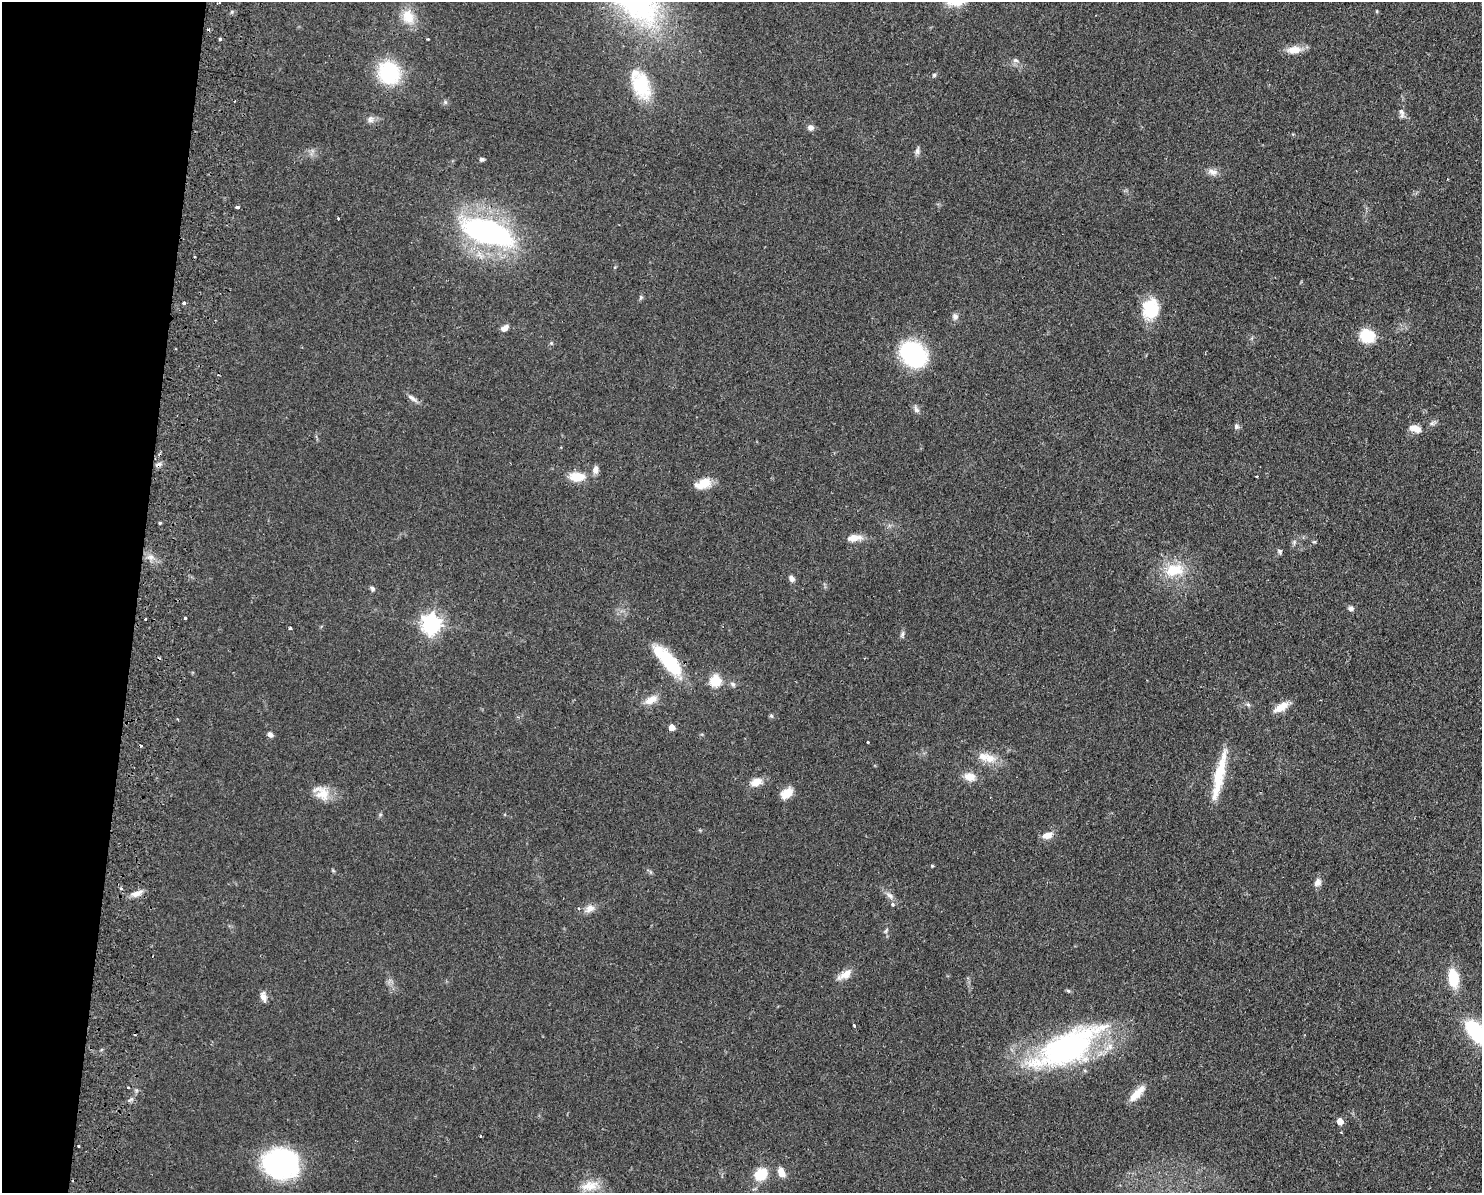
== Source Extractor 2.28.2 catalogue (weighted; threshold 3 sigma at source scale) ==
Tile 7 of 3 x 4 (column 1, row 3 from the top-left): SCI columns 173-1652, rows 1201-2391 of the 4899 x 4783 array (HDU 1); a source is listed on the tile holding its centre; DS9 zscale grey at full resolution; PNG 1484 x 1195 px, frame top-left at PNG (2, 2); no overlay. Shown black and unused: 9% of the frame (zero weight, under 2 of 3 exposures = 3% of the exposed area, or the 3 px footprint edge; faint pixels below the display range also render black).
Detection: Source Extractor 2.28.2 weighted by HDU 2 'WHT'; one run over the whole footprint, this tile lists its part. Background 0.0673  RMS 0.0058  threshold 0.0261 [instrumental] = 3 sigma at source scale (4.5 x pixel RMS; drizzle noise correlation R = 1.50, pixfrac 1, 0.05/0.05 arcsec/px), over >= 5 px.
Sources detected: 100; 1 inside a brighter object's white glare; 7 cosmic-ray / hot-pixel residue — not listed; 2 inside a brighter listed object's ellipse — not listed separately; the other 90 listed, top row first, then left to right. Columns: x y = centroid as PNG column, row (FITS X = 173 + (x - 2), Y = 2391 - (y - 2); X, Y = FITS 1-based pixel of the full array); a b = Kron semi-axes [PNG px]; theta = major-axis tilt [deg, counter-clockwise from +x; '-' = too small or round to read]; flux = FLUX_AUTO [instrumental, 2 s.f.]
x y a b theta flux
217 3 4 2 - 0.86
1377 11 5 3 - 0.51
408 17 21 15 -68 11
220 39 3 3 - 1.8
428 39 3 3 - 0.61
1294 50 20 10 5 6.8
1015 60 7 5 -15 1.6
389 73 19 17 -59 47
934 75 5 5 - 0.84
641 85 30 16 -68 32
1402 113 15 6 -76 2.6
370 119 9 8 - 2.3
811 128 8 7 - 2.3
917 151 10 6 83 1.8
481 159 6 5 - 1.3
1213 172 14 8 -13 3.6
237 207 4 3 - 2.2
488 232 54 23 -17 130
641 297 7 5 72 1
184 303 4 3 - 1.2
1151 308 24 19 75 20
955 316 8 7 - 2
504 328 9 6 35 3.1
1367 336 12 11 - 22
551 343 5 5 - 0.7
913 354 27 21 -41 60
412 398 17 5 -35 2.7
916 409 11 6 -65 2
1432 424 7 4 -19 1.1
1236 427 8 7 - 1.5
1415 429 16 9 -19 5
158 465 8 6 33 2
595 469 11 7 88 2.7
577 477 20 11 1 10
1257 477 2 2 - 0.61
704 483 20 12 25 8.2
160 523 4 3 - 0.73
854 538 20 8 7 5.7
1294 542 5 5 - 1.1
1314 542 6 4 0 0.67
1280 551 7 5 -34 1.2
151 557 7 6 - 2.3
1174 570 28 17 8 18
791 578 8 6 -54 2.2
373 588 6 5 - 1.4
1351 608 6 6 - 1.9
185 618 3 3 - 10
145 619 3 3 - 1.2
431 624 7 7 - 280
290 628 4 3 - 0.86
902 635 11 5 79 1.4
670 663 37 14 -53 32
715 681 6 6 - 37
733 684 8 6 -37 1.6
651 700 19 9 27 5.9
1248 704 6 5 - 1.2
1281 707 21 9 32 7.1
771 716 6 5 - 0.87
672 727 5 5 - 5.7
270 735 7 5 -45 1.9
867 742 3 3 - 3.5
983 756 27 11 -12 9
970 777 16 10 -18 6.1
1218 781 48 12 79 20
756 782 16 10 17 5.7
322 793 23 16 -42 9.6
787 793 14 9 38 8.4
1047 835 15 8 19 4.3
932 866 4 4 - 0.63
333 870 6 3 -21 0.65
1317 882 10 8 64 3.2
136 894 16 7 23 4
890 896 13 6 -38 2.8
893 904 6 5 - 1.1
590 908 13 9 29 4.2
845 975 23 9 31 5.8
1453 978 19 10 -83 17
263 997 13 7 -75 3.1
854 1025 3 3 - 0.71
1476 1032 33 18 -54 37
1067 1047 83 32 28 130
128 1087 3 2 - 0.85
1137 1093 24 8 48 7.9
1340 1121 5 5 - 7.1
480 1136 3 2 - 0.69
78 1146 3 3 - 1.4
281 1163 30 24 -4 110
781 1172 10 7 -69 5.8
761 1174 12 10 43 17
590 1186 25 12 11 9.2
Overlapping masked pixels (flux is a lower limit): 1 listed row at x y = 158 465
Isophote crosses this tile's border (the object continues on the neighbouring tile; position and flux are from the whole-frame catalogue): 1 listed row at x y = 1476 1032